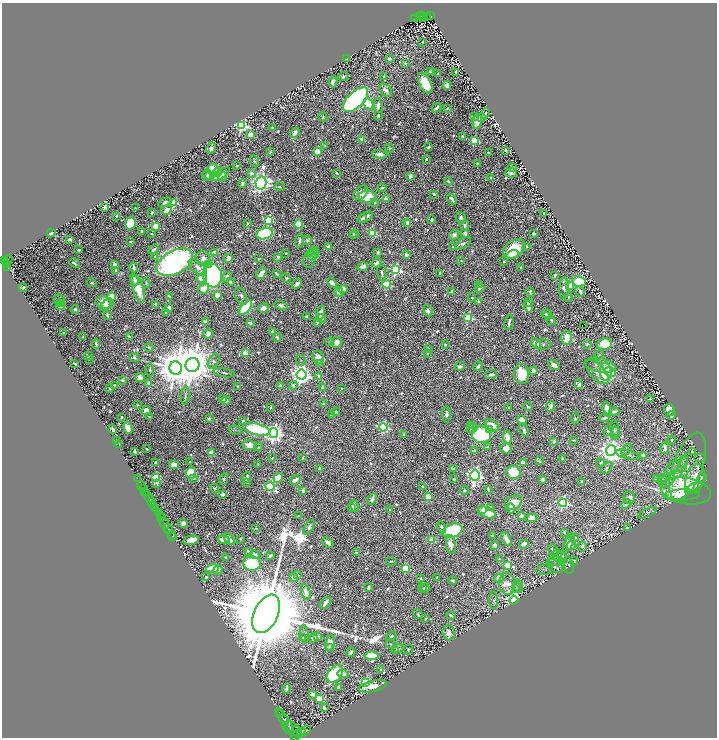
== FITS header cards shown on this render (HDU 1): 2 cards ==
NAXIS1  =                 1429
NAXIS2  =                 1471

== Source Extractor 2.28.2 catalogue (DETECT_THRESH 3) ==
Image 1429 x 1471 px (HDU 1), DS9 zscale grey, zoomed out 1/2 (1 PNG px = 2 x 2 image px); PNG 719 x 740 px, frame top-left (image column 1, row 1470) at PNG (2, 3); each listed source drawn as its Kron ellipse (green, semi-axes under 4 px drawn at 4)
Background 0.409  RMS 0.0067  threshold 0.02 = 3 sigma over >= 5 px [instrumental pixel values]
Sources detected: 1436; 142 cannot appear on this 1/2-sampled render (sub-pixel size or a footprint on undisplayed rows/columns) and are neither listed nor drawn; of the other 1294, the 500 brightest by FLUX_AUTO listed and drawn (794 fainter detections omitted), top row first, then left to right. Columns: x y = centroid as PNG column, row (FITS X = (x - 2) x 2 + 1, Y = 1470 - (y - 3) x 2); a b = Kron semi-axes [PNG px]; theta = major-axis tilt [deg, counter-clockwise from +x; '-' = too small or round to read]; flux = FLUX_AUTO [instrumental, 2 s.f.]
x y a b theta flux
422 16 3 2 - 44
431 16 4 2 - 84
419 17 2 1 - 2.6
423 17 2 1 - 21
428 17 2 1 - 5.3
414 19 3 2 - 51
422 42 2 2 - 2.6
347 59 2 2 - 3.6
390 59 3 3 - 4.4
405 63 3 3 - 4
430 72 3 3 - 2.7
456 72 3 2 - 2.2
438 74 3 2 - 2.6
344 76 5 3 - 3.5
384 77 4 3 - 4.6
333 82 5 3 - 5.1
425 83 11 6 -65 53
447 85 4 4 - 13
386 90 7 5 -46 7.8
355 100 16 8 44 650
368 104 6 4 -59 71
378 105 7 4 88 12
436 108 5 2 - 7.8
447 108 3 2 - 2.1
485 114 5 2 - 6.2
378 116 3 2 - 3.5
475 116 4 3 - 9.6
323 117 5 3 - 2.6
481 117 4 3 - 2.9
477 122 7 4 76 25
241 125 4 4 - 370
272 128 3 2 - 2.9
295 133 5 4 - 7.5
251 135 4 4 - 23
462 136 2 2 - 4.6
362 139 3 2 - 37
474 141 3 3 - 100
325 145 3 2 - 2.2
429 147 3 2 - 4.3
211 148 6 3 63 6.3
390 148 4 4 - 3.1
506 150 2 2 - 7.9
317 151 4 3 - 43
270 152 3 2 - 2.5
488 152 2 2 - 2.1
380 154 7 3 -5 13
426 159 2 2 - 4
254 161 6 3 -65 2.8
477 163 3 2 - 2.4
237 166 4 3 - 2.1
512 167 5 3 - 6.4
213 169 6 5 - 41
217 172 4 3 - 6.4
251 173 4 3 - 19
336 173 3 2 - 2.6
511 173 6 4 -1 6.7
221 174 10 4 33 18
206 175 6 3 68 8
209 176 4 4 - 23
410 176 3 2 - 11
222 177 4 3 - 6.9
491 178 3 3 - 2.5
448 181 4 3 - 3.5
261 183 6 5 - 1300
242 184 4 3 - 6.7
280 187 5 3 - 2.3
382 188 5 2 - 2.8
361 193 8 6 41 12
434 194 2 2 - 8.5
367 197 8 6 -1 69
386 199 4 4 - 4.6
452 199 6 2 -54 4.7
165 202 7 3 24 8.4
174 203 3 3 - 100
375 203 4 3 - 2.9
105 207 2 2 - 28
135 208 2 2 - 2.7
166 210 5 4 - 15
152 213 3 2 - 3.6
544 214 3 2 - 2.1
116 216 2 2 - 9.8
365 217 8 3 27 9.9
461 218 6 4 -33 5.2
362 219 5 3 - 4.3
269 220 4 3 - 150
431 220 3 2 - 3.2
407 222 4 3 - 6.4
131 223 6 5 - 67
247 224 3 2 - 3.4
298 224 4 3 - 59
408 224 4 2 - 6.9
465 226 5 4 - 4
156 227 3 3 - 88
142 231 3 2 - 5.1
51 233 4 3 - 9
373 233 4 3 - 110
465 233 3 3 - 12
151 234 3 2 - 2.4
265 234 8 5 14 240
354 234 4 3 - 5.3
534 234 4 3 - 4.1
354 235 4 2 - 3.2
454 235 5 4 - 9
70 239 3 3 - 7.3
307 240 4 3 - 3.4
299 241 7 3 83 5.3
130 242 3 2 - 2.1
463 243 9 4 33 6.3
328 246 4 3 - 5.6
452 246 2 2 - 3.4
527 246 3 3 - 2.3
154 249 5 3 - 4.2
514 249 12 8 37 60
78 250 3 3 - 2.7
314 251 4 3 - 22
215 252 3 2 - 31
378 252 3 3 - 4.2
286 253 3 2 - 2.8
314 253 5 3 - 18
512 254 6 4 18 8.8
406 255 3 3 - 9.8
312 256 5 3 - 11
154 257 4 3 - 2.6
278 257 3 2 - 13
203 258 7 6 - 10
228 258 4 4 - 7.8
258 259 2 2 - 2.1
309 259 9 6 79 3.7
4 260 2 2 - 200
8 260 5 4 - 440
461 260 2 2 - 2.2
504 261 2 2 - 2.3
175 262 19 11 27 790
74 263 5 3 - 3.7
377 263 5 3 - 9.7
6 264 4 2 - 190
115 264 4 3 - 6.7
208 265 3 3 - 33
7 267 3 2 - 130
134 267 5 2 - 5.8
198 267 11 6 -41 20
363 267 5 4 - 12
521 267 2 2 - 2.5
116 270 2 2 - 17
396 270 4 4 - 290
262 273 6 3 48 16
382 273 8 3 -79 4.7
440 273 4 2 - 2.9
277 274 4 2 - 3.4
555 275 4 3 - 4.5
212 276 12 9 -82 380
227 277 5 4 - 8.5
202 278 5 4 - 30
286 278 5 4 - 2.8
134 279 6 3 -70 5.6
579 281 7 5 -9 97
230 282 3 3 - 4.4
92 283 5 4 - 2.7
146 283 5 3 - 2.3
332 283 5 3 - 12
297 284 5 3 - 14
387 284 4 4 - 120
480 284 3 2 - 2.8
570 285 4 3 - 47
23 288 4 3 - 5.6
480 288 5 4 - 4.3
564 288 10 5 87 8.5
138 289 14 5 -73 44
204 289 6 4 38 41
343 289 4 4 - 21
452 291 4 3 - 4.5
580 291 5 2 - 5.2
339 292 5 3 - 17
530 292 5 3 - 2.9
217 295 4 3 - 17
169 296 4 2 - 2.5
241 296 9 5 -68 5.1
111 297 4 3 - 68
569 297 5 2 - 2.2
472 298 3 2 - 2.1
59 300 5 5 - 9.2
478 301 3 2 - 3.5
104 302 9 6 -8 22
61 303 4 3 - 19
528 303 2 2 - 7.8
156 304 3 3 - 3.8
106 305 7 3 47 11
60 306 4 3 - 34
281 306 7 4 -16 6
169 307 4 3 - 6.5
528 307 6 3 -73 10
245 308 9 4 48 140
264 308 5 4 - 17
75 309 4 4 - 5.1
428 311 6 4 -66 7.2
166 312 3 2 - 2.3
321 313 7 3 73 10
545 314 3 2 - 3.2
107 315 4 2 - 3.7
548 315 4 3 - 3.2
306 316 3 2 - 4.7
468 317 4 4 - 130
321 318 4 3 - 2.5
552 321 4 2 - 3.3
205 322 3 3 - 7.2
317 322 3 3 - 2.6
509 322 8 2 80 4.9
250 323 3 2 - 19
583 325 2 1 - 8.4
272 331 2 2 - 12
63 332 2 2 - 2.8
208 334 5 4 - 7.5
129 336 3 2 - 4.2
83 337 3 2 - 3.1
277 337 4 2 - 4.9
566 338 7 5 88 28
330 341 2 2 - 6.2
337 342 5 5 - 17
96 344 5 2 - 4.7
445 344 3 3 - 3.4
536 344 6 4 -47 18
543 344 7 5 0 3.3
587 344 3 2 - 3
604 344 7 6 - 67
149 347 4 3 - 5.9
428 348 4 3 - 2.8
245 353 3 3 - 49
427 353 3 3 - 2.1
599 355 6 4 56 2.4
88 356 3 3 - 3.9
318 357 6 5 - 19
134 358 5 3 - 3.6
89 359 3 2 - 2.5
301 360 5 5 - 2.5
214 361 8 5 59 4.6
320 363 2 2 - 4.9
75 364 3 2 - 4.9
192 365 7 7 - 9200
554 365 6 3 -33 13
600 365 15 7 -9 15
460 366 5 3 - 6.5
478 366 5 3 - 5.7
176 368 7 6 - 7400
150 370 6 3 -87 2.8
533 370 4 3 - 7.3
597 372 15 7 -47 21
606 372 9 6 -83 140
610 372 5 5 - 52
224 373 11 3 -12 3.5
522 374 10 7 -84 56
301 375 5 5 - 1500
491 375 6 3 7 5.3
319 376 3 2 - 14
140 378 5 4 - 7.8
122 380 3 3 - 2.8
149 384 3 3 - 36
114 385 3 3 - 2.4
293 385 4 3 - 4.9
579 385 4 3 - 3
238 386 3 2 - 2.2
280 386 3 3 - 8.6
322 387 3 3 - 5.2
110 388 3 2 - 2.8
341 388 2 2 - 2.6
185 396 9 3 85 2.7
223 399 3 2 - 8.2
650 399 4 2 - 2.6
226 401 5 3 - 4.6
323 404 2 2 - 4.1
137 405 2 2 - 2.1
551 406 6 4 68 5.7
509 407 2 2 - 3.5
528 407 5 2 - 3.5
271 408 2 2 - 2.1
607 409 7 3 -67 25
146 410 4 4 - 11
669 410 6 5 - 34
614 411 5 3 - 5.5
336 412 4 4 - 3.4
446 414 8 4 90 6.5
331 415 4 3 - 2.1
671 415 4 3 - 13
149 416 2 2 - 2.5
122 417 2 2 - 2.7
209 418 2 2 - 13
575 418 6 4 82 2.3
605 418 5 2 - 4
522 420 5 4 - 20
243 421 3 2 - 2.3
470 425 4 3 - 2.1
492 425 8 5 -36 25
383 427 4 4 - 240
128 428 6 4 -69 47
472 428 5 3 - 5.5
615 428 8 4 -83 3.8
113 429 4 3 - 6.4
256 429 14 5 -15 290
490 429 3 2 - 44
235 430 6 3 -16 2.3
524 430 7 4 -68 5.4
608 431 5 4 - 2.8
274 433 5 4 - 1100
615 433 6 4 84 2.3
403 435 3 2 - 8.2
481 435 9 8 - 160
507 437 7 4 -81 22
117 440 3 2 - 4.6
573 440 3 2 - 2.4
672 440 4 3 - 2.2
554 441 3 2 - 22
119 444 2 2 - 2.9
249 445 7 5 -9 26
258 447 4 3 - 2.2
488 447 3 3 - 2.8
506 448 6 5 - 18
665 448 6 3 83 8.4
147 449 2 2 - 3
475 450 3 3 - 3.6
611 450 5 5 - 2400
627 450 6 4 54 2.2
135 451 4 3 - 3.8
692 451 4 2 - 3.2
212 453 3 3 - 56
627 455 12 3 -13 3.9
643 455 4 3 - 5
272 458 3 2 - 2.8
303 458 4 3 - 2.7
700 458 6 3 1 2.6
563 459 3 3 - 13
539 461 3 2 - 2.2
683 461 7 4 70 3.3
189 462 2 2 - 2.6
155 463 2 2 - 9.9
523 463 4 3 - 14
601 463 4 4 - 2.7
174 465 5 4 - 21
258 465 3 2 - 2.6
683 465 8 3 70 3.4
687 466 35 14 71 25
607 468 7 3 48 2.1
672 468 8 5 48 4.2
320 469 4 3 - 8.3
454 469 2 2 - 16
513 472 7 6 - 67
191 473 5 5 - 69
475 475 5 4 - 710
675 475 6 3 13 3.1
156 477 3 3 - 110
194 478 3 3 - 5
246 478 5 3 - 13
278 478 5 4 - 61
657 478 2 2 - 8.6
702 478 5 3 - 2.9
137 479 4 1 - 32
224 479 6 3 64 2.5
454 479 3 2 - 2.7
662 479 5 4 - 2.1
695 479 15 9 75 30
295 480 5 3 - 15
543 480 3 3 - 5.1
667 480 9 5 39 4.9
582 481 3 2 - 3.4
247 482 2 2 - 2.2
157 483 4 3 - 7.7
141 485 5 1 - 110
270 486 5 4 - 260
423 487 3 2 - 2.6
214 488 4 3 - 2.1
692 488 7 3 30 19
144 489 2 2 - 160
488 489 4 2 - 2.9
303 490 2 2 - 18
464 490 4 3 - 2.2
145 491 3 1 - 240
686 491 25 13 -10 200
147 494 3 2 - 160
223 494 3 3 - 6.3
682 495 18 5 2 36
428 497 3 3 - 58
150 498 4 2 - 430
629 498 6 5 - 9.4
372 499 6 3 60 9.6
151 501 2 2 - 210
513 502 9 6 24 31
563 503 4 4 - 340
626 504 5 3 - 2.7
154 505 3 2 - 260
354 506 6 3 -73 8.4
352 507 3 3 - 5.3
491 507 3 2 - 2.3
155 508 3 2 - 120
511 508 5 3 - 4.1
483 509 2 2 - 4.5
390 510 3 2 - 2.1
158 512 3 2 - 350
487 512 9 5 -22 50
647 513 10 3 25 2.4
160 515 2 1 - 93
298 516 3 2 - 2.2
521 516 3 3 - 7.1
161 518 2 1 - 52
531 518 6 4 11 8.3
164 523 6 1 -59 420
183 523 4 3 - 15
309 527 8 3 58 5.1
441 527 6 3 -60 5.3
256 528 2 2 - 3.1
627 528 4 2 - 3.7
168 529 5 2 - 790
453 531 10 7 22 150
564 532 2 2 - 2.8
172 535 2 1 - 26
492 535 2 2 - 3.5
173 537 2 1 - 32
575 537 3 2 - 4.4
229 539 7 3 -48 12
241 539 3 2 - 2.1
506 539 7 4 -64 13
191 540 7 4 13 27
223 540 6 4 -14 16
432 540 3 3 - 64
328 542 6 3 -40 9.5
569 543 10 3 64 12
451 544 9 4 -81 11
524 544 4 4 - 12
495 545 4 3 - 21
571 546 4 4 - 14
582 546 5 3 - 3.7
553 550 6 3 -51 3.5
248 551 3 2 - 3.3
356 552 3 2 - 2.6
255 555 5 3 - 6.9
270 556 4 2 - 5.3
558 556 7 3 -73 2.5
562 556 5 4 - 3.5
226 557 3 2 - 5.5
499 559 3 2 - 3.2
391 561 5 3 - 4.1
556 561 8 5 -4 2.9
574 561 4 3 - 2.5
252 564 8 7 - 190
508 565 4 3 - 130
569 565 8 5 -80 2.9
555 566 8 6 -37 4.6
212 568 6 4 5 51
406 568 3 3 - 99
545 569 8 5 14 2.4
218 570 5 3 - 20
297 574 3 2 - 2.2
206 577 3 3 - 2.2
294 578 4 4 - 12
421 578 2 2 - 5.2
436 578 3 2 - 3.1
499 578 4 4 - 27
452 581 4 3 - 3.3
507 584 11 8 -86 27
519 586 6 4 -87 2.2
516 587 5 4 - 2.3
368 588 4 2 - 6.7
423 588 5 3 - 2.4
425 588 4 3 - 7
306 592 8 4 -75 15
494 600 9 4 -88 3.4
514 600 4 4 - 620
325 603 7 3 53 14
266 614 20 12 65 110000
418 614 5 3 - 2.3
451 615 5 2 - 3.8
425 619 3 2 - 3.8
449 633 7 6 - 12
304 634 9 4 -84 3.3
391 636 5 3 - 3
318 637 3 3 - 7.2
303 638 3 3 - 4.2
313 638 4 3 - 18
330 643 8 4 83 44
391 644 5 4 - 2.1
330 648 4 2 - 6.8
398 648 6 4 3 5.4
408 650 5 4 - 2.2
395 651 3 2 - 7.2
351 652 5 3 - 4.4
372 656 7 4 1 34
381 670 3 2 - 4.4
335 674 10 6 49 150
343 674 5 3 - 18
365 683 4 3 - 220
373 686 14 5 13 39
339 687 3 3 - 4.1
286 689 5 3 - 4.5
313 694 4 3 - 11
319 699 4 4 - 36
324 708 3 3 - 5.1
280 713 4 1 - 270
282 717 10 2 -57 350
286 723 10 2 -54 510
292 729 10 6 -28 2600
296 730 3 3 - 650
304 732 8 3 32 1300
298 734 8 3 39 1400
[794 fainter detections neither listed nor drawn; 142 sub-pixel or undisplayed-footprint detections neither listed nor drawn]